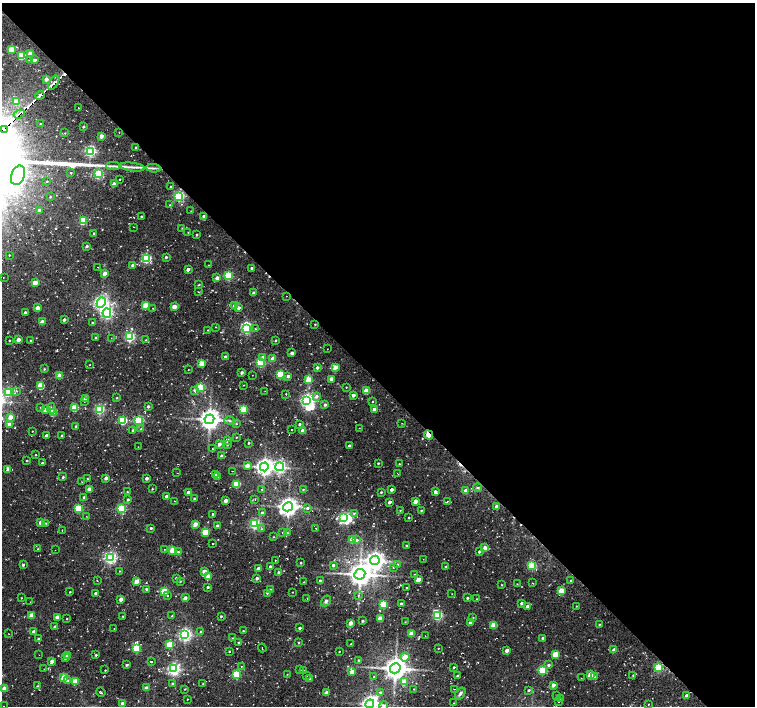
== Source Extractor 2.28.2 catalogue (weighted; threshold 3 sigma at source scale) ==
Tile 8 of 4 x 4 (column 4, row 2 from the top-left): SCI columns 4525-6030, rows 3050-4457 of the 6052 x 6034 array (HDU 1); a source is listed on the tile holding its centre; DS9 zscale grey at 2 x 2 block average (1 PNG px = mean of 2 x 2 image px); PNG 757 x 708 px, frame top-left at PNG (2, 3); each listed source drawn as its Kron ellipse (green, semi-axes under 4 px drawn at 4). Shown black and unused: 54% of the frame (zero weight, under 2 of 3 exposures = <1% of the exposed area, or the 3 px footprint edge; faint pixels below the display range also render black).
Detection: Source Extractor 2.28.2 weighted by HDU 2 'WHT'; one run over the whole footprint, this tile lists its part. Background 0.085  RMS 0.0093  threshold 0.0419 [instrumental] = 3 sigma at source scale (4.5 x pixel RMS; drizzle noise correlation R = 1.50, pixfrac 1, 0.0396/0.0396 arcsec/px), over >= 5 px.
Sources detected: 407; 2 inside a brighter object's white glare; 10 cosmic-ray / hot-pixel residue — neither listed nor drawn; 1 inside a brighter listed object's ellipse — not listed separately; the other 394 listed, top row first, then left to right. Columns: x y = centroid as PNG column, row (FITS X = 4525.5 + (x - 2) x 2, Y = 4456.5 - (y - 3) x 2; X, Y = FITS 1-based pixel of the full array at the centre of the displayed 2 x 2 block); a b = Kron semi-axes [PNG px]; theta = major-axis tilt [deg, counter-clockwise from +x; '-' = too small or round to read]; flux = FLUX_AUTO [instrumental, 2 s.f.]
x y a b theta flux
11 50 3 3 - 50
30 54 3 2 - 24
22 56 3 3 - 97
29 60 3 2 - 2.4
34 60 3 3 - 6.4
46 79 3 3 - 12
54 83 8 3 56 7.8
40 95 4 3 - 6.8
16 101 3 3 - 46
78 108 2 2 - 1.1
19 114 5 3 - 4.7
41 124 2 2 - 2.6
84 127 3 2 - 2.8
4 129 3 3 - 930
119 132 2 2 - 0.77
65 133 2 2 - 1.1
101 136 3 2 - 16
136 147 2 2 - 1.6
90 151 4 3 - 330
113 166 7 2 0 4.8
132 167 12 3 -7 10
154 168 7 2 -3 5.2
71 173 2 2 - 1.5
98 174 3 3 - 220
18 175 10 6 67 830
119 179 2 2 - 1.8
46 181 2 2 - 0.9
114 184 3 2 - 18
171 187 2 2 - 2.3
179 196 4 3 - 310
50 197 2 2 - 1.6
170 205 2 2 - 1.5
39 210 2 2 - 7.3
191 211 2 2 - 0.97
141 216 2 2 - 1.9
204 217 3 3 - 13
83 221 3 3 - 110
134 227 2 2 - 0.73
182 228 2 2 - 1.1
188 232 2 2 - 0.83
94 233 2 2 - 2.2
196 235 2 2 - 2.3
87 246 3 3 - 3
9 255 2 2 - 1.2
166 257 2 2 - 3.8
146 258 4 3 - 210
133 265 3 2 - 9.7
209 265 2 2 - 0.79
98 267 2 2 - 0.63
252 268 2 2 - 8.9
188 269 3 2 - 9.5
105 273 3 2 - 18
228 276 4 3 - 170
3 278 2 2 - 0.6
217 278 3 3 - 12
35 283 3 2 - 29
199 285 3 2 - 1.4
198 292 2 2 - 0.89
254 293 2 2 - 10
286 296 2 2 - 0.97
101 303 5 4 - 600
146 305 3 3 - 38
235 306 3 3 - 26
174 307 3 3 - 24
38 308 3 2 - 21
153 308 2 2 - 0.7
238 308 3 3 - 7.2
25 312 3 2 - 4.1
107 313 5 4 - 390
64 320 2 2 - 6.5
42 322 3 2 - 22
92 323 2 2 - 3
315 324 3 2 - 1.5
216 327 2 2 - 1.2
246 328 4 3 - 340
255 329 3 2 - 1.3
208 330 2 2 - 0.93
130 337 3 3 - 260
96 338 3 2 - 4
111 338 2 2 - 0.67
9 340 2 2 - 1.5
18 340 3 2 - 19
146 340 3 2 - 1.4
31 341 2 2 - 2.2
276 341 2 2 - 1.8
327 349 2 2 - 0.7
292 353 2 2 - 10
225 357 3 2 - 5.5
263 357 3 2 - 3.6
273 358 3 2 - 18
260 362 3 3 - 210
202 364 3 3 - 48
90 365 2 2 - 1.3
335 367 3 3 - 25
317 368 3 3 - 5.8
44 369 3 2 - 1.9
188 370 2 2 - 0.75
242 373 3 2 - 5.5
252 375 2 2 - 0.6
280 375 3 3 - 99
59 376 3 3 - 32
288 376 3 3 - 6.1
331 379 3 3 - 15
309 380 3 3 - 67
243 385 2 2 - 0.86
41 386 3 3 - 73
201 387 3 3 - 130
346 387 2 2 - 1.2
194 390 4 3 - 2.8
17 391 2 2 - 1.3
265 391 2 2 - 0.64
366 391 3 3 - 39
8 392 3 3 - 150
286 394 2 2 - 0.88
353 395 3 2 - 9.1
316 396 4 4 - 6.4
85 398 3 2 - 15
117 398 2 2 - 1.8
307 400 4 4 - 540
84 401 2 2 - 1.3
373 401 2 2 - 1.3
325 405 3 3 - 4
148 406 3 2 - 4
40 407 2 2 - 1.1
51 408 5 3 - 4.1
75 408 3 3 - 61
100 409 3 3 - 220
243 409 3 3 - 99
374 409 3 2 - 15
45 410 3 2 - 16
53 413 3 3 - 55
11 417 3 2 - 23
209 419 5 4 - 1700
138 420 3 3 - 220
123 421 3 3 - 120
230 421 5 3 - 3.5
402 423 2 2 - 0.61
9 424 3 3 - 9.1
236 424 3 2 - 1.8
299 424 2 2 - 3.7
76 426 3 2 - 4.5
359 428 2 2 - 0.82
141 429 3 3 - 2
291 429 2 2 - 0.84
133 430 3 3 - 3.3
32 431 2 2 - 0.92
303 431 3 3 - 19
46 435 2 2 - 6.5
62 435 3 2 - 2.6
429 435 5 3 - 44
236 437 2 2 - 1.5
227 440 3 2 - 11
248 443 2 2 - 2.4
219 444 2 2 - 9.3
227 444 2 2 - 3.9
349 446 2 2 - 4.8
138 447 2 2 - 0.6
213 449 2 2 - 1.3
36 455 2 2 - 1.2
221 456 3 3 - 6.8
27 461 2 2 - 1.6
42 463 3 2 - 2.4
378 463 2 2 - 2.1
399 464 2 2 - 1.7
247 466 3 3 - 14
264 467 4 4 - 1000
280 467 4 4 - 430
8 469 3 2 - 12
232 471 2 2 - 0.66
177 473 2 2 - 0.7
398 474 3 2 - 1.5
215 475 2 2 - 2.7
63 477 2 2 - 2.6
217 477 3 3 - 2
106 478 3 2 - 11
147 478 2 2 - 7.8
87 479 2 2 - 1.3
82 482 2 2 - 0.77
237 484 3 3 - 92
478 488 4 3 - 2.9
89 489 3 2 - 20
152 489 2 2 - 1.6
261 489 3 2 - 2.4
303 489 2 2 - 1.4
392 490 2 2 - 8.8
466 491 3 2 - 18
127 492 2 2 - 1.2
188 492 2 2 - 9
381 492 3 2 - 2
435 492 3 3 - 7.1
166 496 2 2 - 6.3
84 497 3 3 - 3.8
194 498 2 2 - 2.7
255 499 2 2 - 1.1
128 500 3 2 - 3.3
174 501 2 2 - 0.94
226 501 3 2 - 17
415 501 3 2 - 21
447 501 2 2 - 1.3
390 502 3 2 - 8.5
496 506 3 2 - 7.6
288 507 5 4 - 1300
307 508 3 3 - 3.8
78 509 3 3 - 120
121 509 3 3 - 180
421 510 2 2 - 1.8
400 511 2 2 - 1.2
262 513 3 3 - 8
354 513 3 3 - 2.4
213 514 2 2 - 5.7
86 516 2 2 - 0.69
343 518 4 3 - 240
409 518 2 2 - 1.8
41 522 3 2 - 10
46 523 2 2 - 1.6
195 524 3 2 - 21
254 524 4 3 - 280
218 526 3 2 - 7.5
151 528 2 2 - 3.6
316 528 2 2 - 1
261 529 3 2 - 1.6
62 531 2 2 - 1.2
205 532 3 3 - 63
282 533 2 2 - 0.78
287 533 3 2 - 1.8
273 537 3 2 - 1.2
352 540 3 3 - 33
357 540 3 3 - 3
213 544 2 2 - 1.2
406 545 2 2 - 1.6
485 548 3 2 - 28
38 549 2 2 - 0.91
164 549 2 2 - 0.81
55 550 2 2 - 0.77
172 550 3 3 - 49
178 552 3 3 - 3.9
479 552 3 2 - 4
110 558 4 3 - 390
423 559 2 2 - 0.66
275 560 2 2 - 1
375 560 5 4 - 1200
301 563 2 2 - 1.7
398 564 2 2 - 1.2
23 565 3 2 - 3.7
333 565 3 3 - 4.4
532 565 3 3 - 120
270 567 2 2 - 5.2
393 567 2 2 - 1.4
446 567 2 2 - 3.1
258 569 3 2 - 14
120 571 3 2 - 0.94
204 571 3 2 - 15
279 573 2 2 - 5.7
360 574 5 5 - 2200
414 574 2 2 - 0.9
208 576 3 2 - 28
176 578 2 2 - 4
257 578 2 2 - 5.5
418 580 3 2 - 25
97 581 2 2 - 1.4
137 581 3 3 - 29
180 581 2 2 - 2.4
320 581 2 2 - 8.4
571 581 3 3 - 2.1
304 582 2 2 - 0.89
532 583 2 2 - 1.3
517 584 2 2 - 0.98
502 585 2 2 - 1.6
208 587 2 2 - 3.9
407 588 2 2 - 1.3
146 589 3 3 - 3.9
270 589 3 2 - 1.5
561 591 3 3 - 57
70 592 3 2 - 1.7
164 592 3 3 - 100
292 592 2 2 - 1.1
95 593 3 3 - 4.6
267 593 2 2 - 1.9
452 594 2 2 - 0.73
167 595 2 2 - 1.4
358 595 2 2 - 1.8
21 598 2 2 - 1.2
185 598 2 2 - 8.3
307 598 2 2 - 0.89
467 598 2 2 - 3.1
121 599 3 2 - 17
476 599 2 2 - 1.2
326 601 6 4 58 5.1
30 602 2 2 - 0.58
522 603 3 2 - 6.2
383 604 3 3 - 110
401 604 2 2 - 4.6
527 606 3 2 - 6.3
576 606 2 2 - 1.1
32 615 3 2 - 28
437 615 4 4 - 180
123 616 2 2 - 1.1
172 616 3 2 - 1.3
221 616 2 2 - 2.6
57 617 3 3 - 15
380 618 3 2 - 38
473 618 2 2 - 1.1
67 619 2 2 - 1.2
363 621 2 2 - 3.2
405 622 2 2 - 0.65
350 623 3 2 - 15
470 623 2 2 - 5.1
493 625 3 3 - 55
599 625 3 2 - 1.7
55 627 3 3 - 4.1
114 628 2 2 - 0.52
300 628 2 2 - 5
243 631 2 2 - 1.7
33 632 3 2 - 6.1
201 632 3 2 - 2.6
9 634 2 2 - 0.82
411 634 3 2 - 35
185 635 4 4 - 520
425 636 2 2 - 0.54
233 638 3 2 - 1.4
543 638 3 3 - 4.7
38 639 4 3 - 2.8
239 642 2 2 - 2
299 643 2 2 - 2
351 644 2 2 - 2.4
170 645 3 3 - 68
262 648 4 2 - 1.2
438 648 2 2 - 1
136 649 3 3 - 110
507 650 3 2 - 12
614 650 3 2 - 18
229 651 2 2 - 2
339 651 2 2 - 1.3
555 654 3 3 - 52
39 655 2 2 - 0.64
67 655 3 2 - 14
96 655 3 2 - 2.6
405 657 4 3 - 34
65 658 3 2 - 5.5
52 661 3 2 - 19
359 661 3 2 - 2.5
151 662 2 2 - 2.7
127 665 3 2 - 2.7
549 665 3 2 - 3.5
241 666 2 2 - 1.3
454 667 2 2 - 2.5
658 667 4 3 - 160
395 668 5 5 - 2300
44 669 2 2 - 0.5
174 669 4 3 - 480
105 670 2 2 - 1.1
300 670 2 2 - 3
542 670 4 3 - 140
304 671 2 2 - 1.1
352 672 3 2 - 30
236 674 3 3 - 140
287 674 2 2 - 0.84
591 675 3 3 - 66
633 675 3 2 - 1.5
307 676 2 2 - 0.64
458 676 2 2 - 4.5
64 677 3 3 - 44
373 677 2 2 - 1.4
595 677 4 3 - 3.5
310 678 3 2 - 11
581 678 2 2 - 0.62
68 681 4 3 - 7.3
75 681 3 3 - 42
404 682 3 3 - 38
172 683 3 2 - 1.9
203 684 3 2 - 1.1
553 685 3 2 - 13
38 686 3 2 - 2.2
5 688 3 2 - 33
146 688 3 2 - 14
185 689 2 2 - 1.3
414 689 2 2 - 1.1
454 689 2 2 - 0.91
529 690 2 2 - 3
101 692 5 2 - 2.3
326 693 3 2 - 17
381 693 4 3 - 4.4
460 693 7 3 53 5.4
556 695 2 2 - 0.65
687 696 3 2 - 8.9
561 698 2 2 - 1.1
187 699 2 2 - 0.99
559 702 2 2 - 0.73
123 703 2 2 - 9.4
454 703 2 2 - 0.85
370 704 4 4 - 990
648 705 2 2 - 1
3 706 2 2 - 0.85
383 706 4 4 - 6.2
Overlapping masked pixels (flux is a lower limit): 3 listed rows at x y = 19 114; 4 129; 429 435
Isophote crosses this tile's border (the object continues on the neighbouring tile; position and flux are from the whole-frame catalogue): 3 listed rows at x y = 4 129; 370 704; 383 706
Diffuse or blended objects may show on this block-average render without a row.